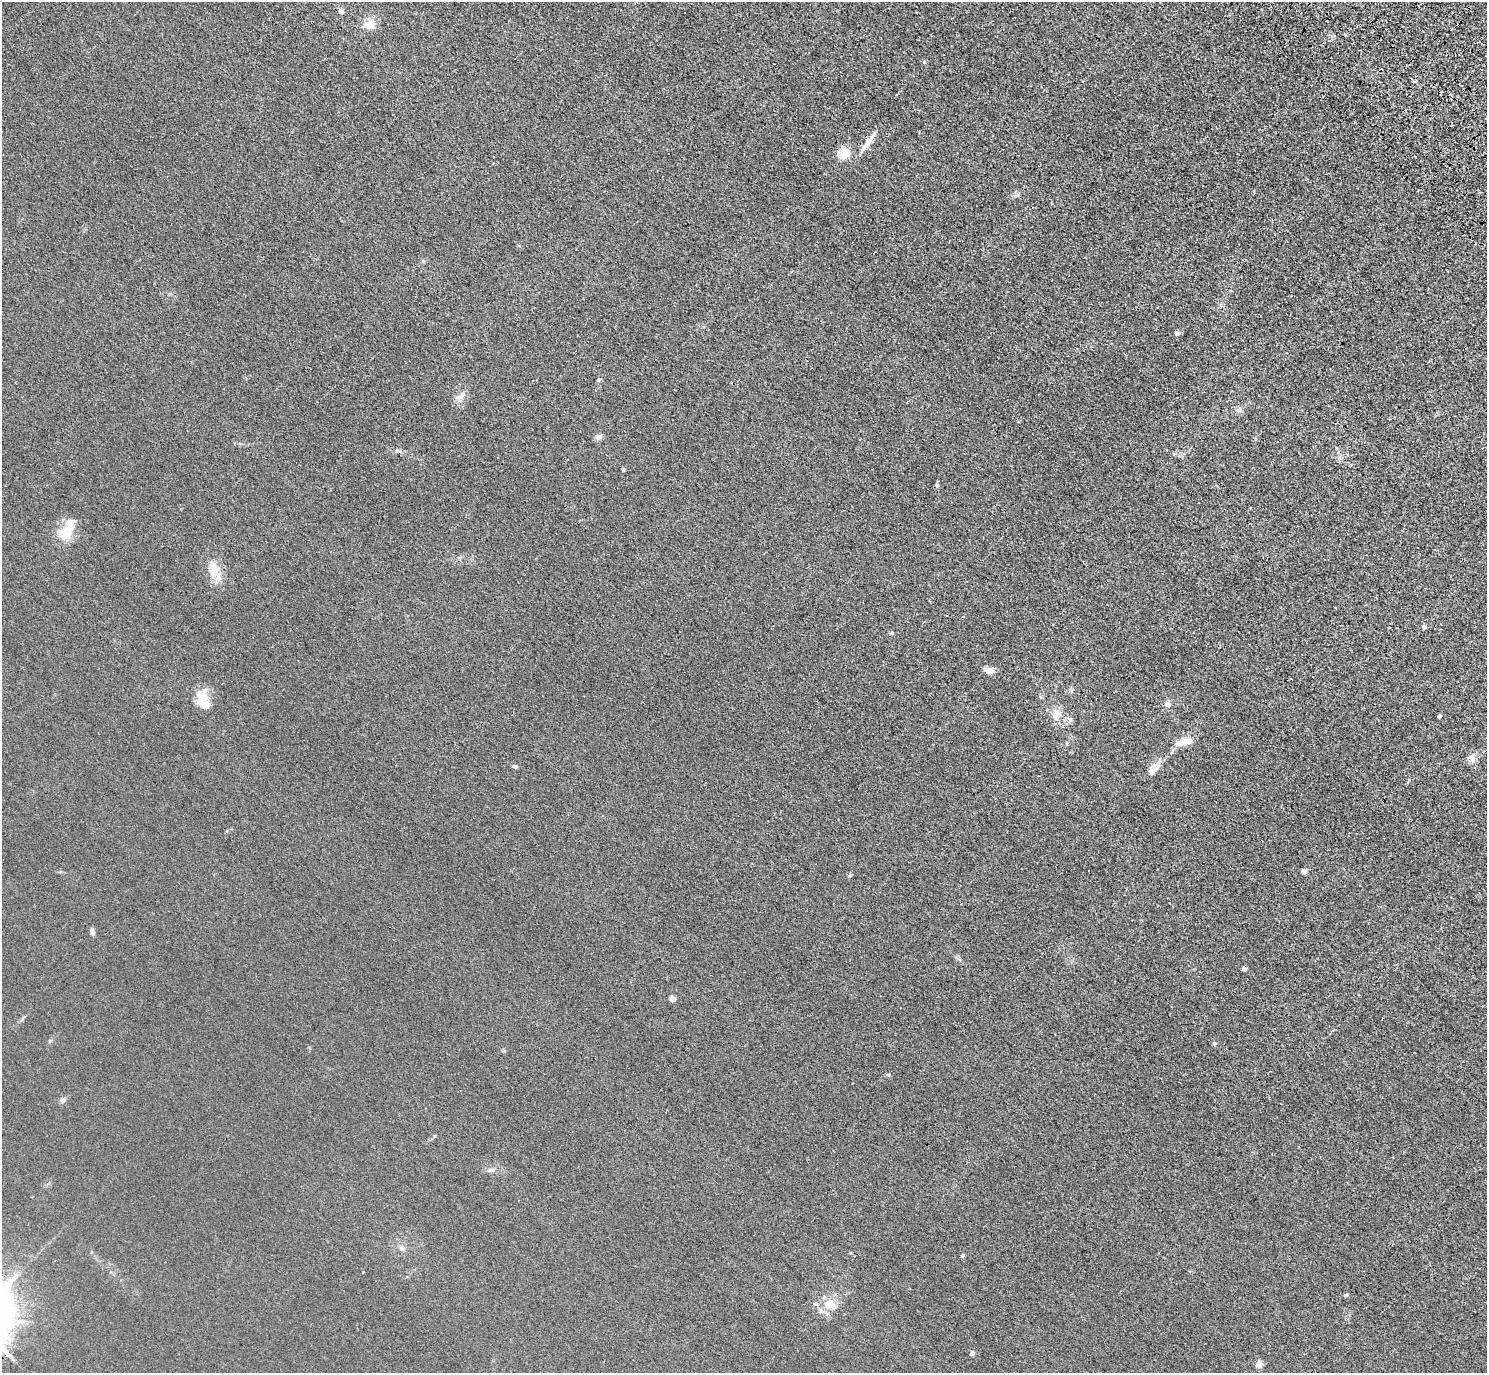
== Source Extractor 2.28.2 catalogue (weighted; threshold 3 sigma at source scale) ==
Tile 10 of 4 x 4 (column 2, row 3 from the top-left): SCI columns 1575-3059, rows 1759-3129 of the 6118 x 6118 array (HDU 1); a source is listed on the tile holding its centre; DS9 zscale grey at full resolution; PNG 1489 x 1375 px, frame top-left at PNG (2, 2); no overlay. Shown black and unused: <1% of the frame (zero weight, under 3 of 4 exposures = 6% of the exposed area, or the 3 px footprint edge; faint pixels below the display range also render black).
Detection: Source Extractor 2.28.2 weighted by HDU 2 'WHT'; one run over the whole footprint, this tile lists its part. Background 0.0112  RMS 0.0054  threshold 0.0242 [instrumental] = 3 sigma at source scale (4.5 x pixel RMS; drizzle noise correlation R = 1.50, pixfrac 1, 0.05/0.05 arcsec/px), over >= 5 px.
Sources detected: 42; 1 cosmic-ray / hot-pixel residue — not listed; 5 inside a brighter listed object's ellipse — not listed separately; the other 36 listed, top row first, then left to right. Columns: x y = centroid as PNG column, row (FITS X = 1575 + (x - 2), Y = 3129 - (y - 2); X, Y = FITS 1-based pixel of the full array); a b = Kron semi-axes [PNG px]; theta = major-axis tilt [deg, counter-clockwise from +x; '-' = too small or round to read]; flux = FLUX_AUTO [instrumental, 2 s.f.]
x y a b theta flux
341 11 4 4 - 4.1
368 24 17 12 9 5.4
868 142 25 6 55 6.5
841 155 13 9 -11 5.3
1177 333 5 5 - 1.9
599 380 5 4 - 0.77
461 396 13 6 27 2.6
1239 410 8 7 - 1.7
599 437 7 6 - 2.2
624 470 3 3 - 1.4
66 532 25 15 38 11
215 571 20 13 63 7.7
1424 627 5 4 - 1.6
892 633 6 4 -45 0.67
988 671 11 7 -20 3.9
202 696 21 16 86 8.4
1167 704 8 6 5 1.7
1056 712 14 10 -66 4.9
1439 716 4 3 - 0.99
1070 720 7 6 - 1.4
1185 742 19 7 11 7.9
1472 758 12 6 -63 2.4
515 766 8 4 -1 0.8
1154 768 19 7 52 6.3
1304 872 4 4 - 4.7
849 876 6 4 19 0.65
92 932 8 6 -71 1.5
1244 969 4 4 - 1.9
672 999 5 4 - 5.1
63 1100 7 7 - 1.5
491 1170 7 4 19 1.1
402 1248 6 6 - 1.5
962 1256 5 4 - 0.83
829 1304 16 12 15 8.2
972 1353 4 4 - 2.1
1259 1365 7 6 - 3.4
Overlapping masked pixels (flux is a lower limit): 1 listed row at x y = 868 142
Unlisted compact peaks at least as high as the median listed source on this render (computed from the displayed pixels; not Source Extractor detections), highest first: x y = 937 485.